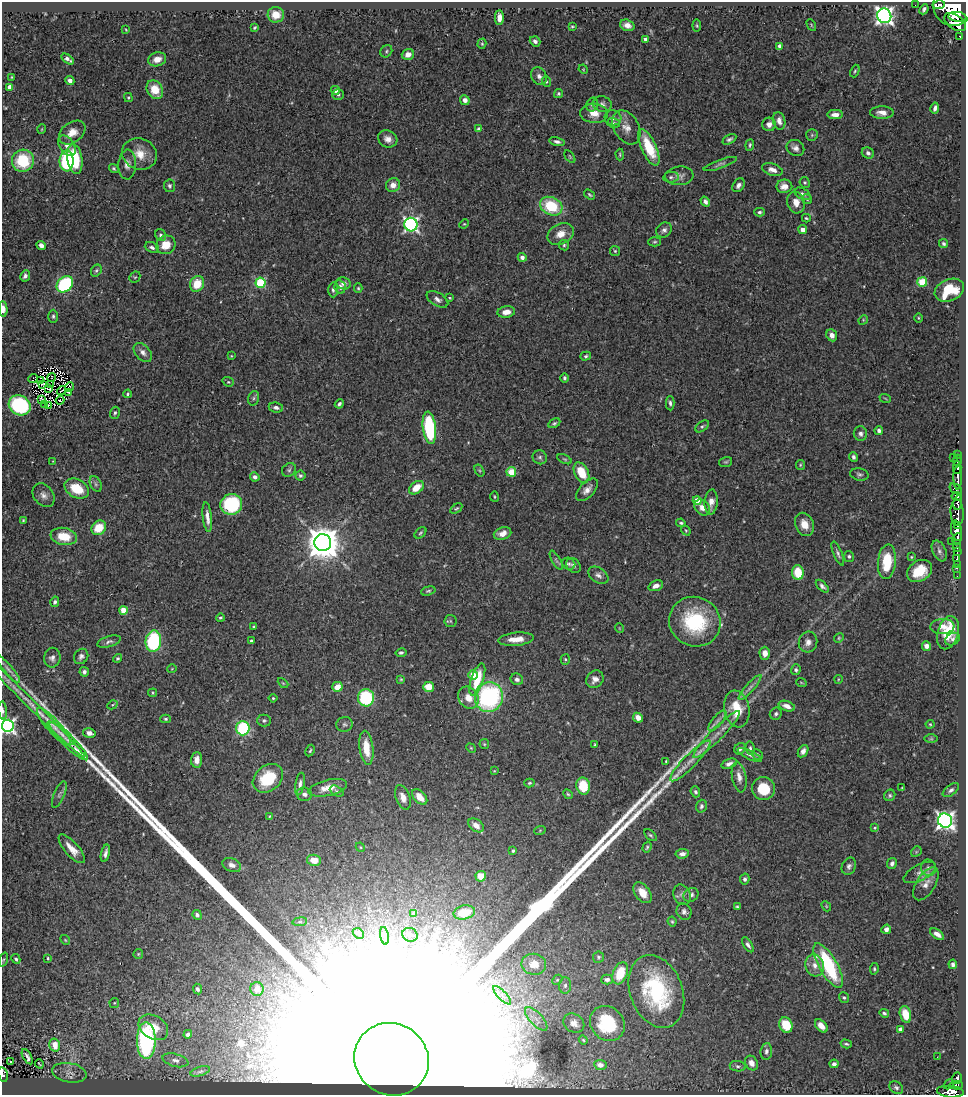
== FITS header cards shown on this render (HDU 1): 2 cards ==
NAXIS1  =                  964
NAXIS2  =                 1093

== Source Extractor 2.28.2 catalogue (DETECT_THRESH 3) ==
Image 964 x 1093 px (HDU 1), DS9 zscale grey, 1 PNG px = 1 image px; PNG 968 x 1097 px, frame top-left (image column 1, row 1093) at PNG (2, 2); each listed source drawn as its Kron ellipse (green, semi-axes under 4 px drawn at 4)
Background 0.724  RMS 0.027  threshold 0.0804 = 3 sigma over >= 5 px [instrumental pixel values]
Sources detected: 409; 3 with non-positive FLUX_AUTO (blend fragments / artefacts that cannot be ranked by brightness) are neither listed nor drawn; the other 406 listed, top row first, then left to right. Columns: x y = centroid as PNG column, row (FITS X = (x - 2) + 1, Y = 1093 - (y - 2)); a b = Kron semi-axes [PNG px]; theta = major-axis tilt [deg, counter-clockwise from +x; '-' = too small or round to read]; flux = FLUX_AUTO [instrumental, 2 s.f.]
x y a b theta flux
915 5 2 2 - 5.6e+00
939 5 6 3 11 2.7e+02
952 6 20 18 -50 3.6e+03
924 9 5 3 - 4.2e+00
276 15 8 8 - 3.0e+01
884 16 7 7 - 8.5e+02
957 17 9 5 -5 9.3e+02
499 18 7 4 -90 1.4e+01
955 22 12 7 -34 2.0e+03
627 25 7 5 -18 9.9e+00
811 25 6 4 -61 2.1e+00
697 26 6 4 -82 2.4e+00
255 27 4 3 - 2.2e+00
572 27 3 3 - 2.2e+00
126 30 4 3 - 1.5e+00
960 36 3 3 - 6.2e+01
646 39 4 3 - 7.1e+00
535 41 5 4 - 6.1e+00
482 44 5 4 - 2.3e+00
780 46 4 4 - 9.4e+00
386 51 6 5 - 3.3e+00
408 54 6 5 - 1.2e+01
68 59 7 3 -35 6.1e+00
157 59 9 7 16 1.7e+01
583 69 5 4 - 1.6e+00
855 71 6 4 68 2.6e+00
539 76 9 7 -61 8.5e+00
12 77 3 2 - 1.2e+00
70 81 5 4 - 8.1e+00
546 82 5 4 - 2.7e+00
10 87 4 4 - 1.9e+01
155 90 10 7 -60 3.5e+01
335 90 5 4 - 9.5e+00
338 94 6 5 - 3.5e+00
558 94 5 4 - 3.2e+00
128 98 4 4 - 2.5e+00
465 100 5 4 - 9.1e+00
602 104 9 7 -16 6.3e+00
592 105 7 5 74 4.4e+00
935 108 5 3 - 5.6e+00
594 113 14 9 -4 2.0e+01
882 113 12 6 -1 1.3e+01
835 115 8 4 0 1.0e+01
613 118 8 7 - 7.4e+00
779 121 9 6 -76 1.0e+01
614 123 6 5 - 3.2e+00
769 124 7 6 - 1.0e+01
626 127 18 12 -60 2.1e+01
42 129 5 3 - 1.4e+00
478 129 4 3 - 3.0e+00
72 133 14 10 36 2.1e+01
812 135 6 5 - 3.1e+00
388 139 10 8 -25 1.2e+01
729 139 7 4 29 4.4e+00
557 141 8 4 -11 5.5e+00
750 145 6 3 84 3.0e+00
67 146 11 7 -55 1.2e+01
649 147 20 7 -65 7.0e+01
795 148 9 7 -32 8.3e+00
868 153 6 5 - 5.2e+00
139 154 18 15 -22 3.1e+01
620 154 6 4 -88 2.2e+00
570 157 7 3 -55 2.1e+00
75 159 15 7 -81 8.8e+01
23 161 11 11 - 8.3e+01
67 161 10 7 88 1.2e+02
127 164 15 9 87 1.2e+01
720 164 17 4 19 5.6e+00
114 168 5 4 - 2.9e+00
772 170 10 6 -18 1.2e+01
679 176 14 9 4 1.1e+01
671 177 7 5 9 3.7e+00
805 182 5 5 - 2.8e+00
393 185 7 7 - 1.4e+01
738 185 7 5 54 6.6e+00
169 186 6 5 - 3.8e+00
784 186 8 6 10 1.4e+01
803 194 9 5 -28 5.1e+00
590 195 6 3 -35 2.4e+00
807 199 5 4 - 2.6e+00
705 202 5 4 - 6.3e+00
796 202 11 8 -75 1.6e+01
551 206 12 9 -26 8.4e+01
759 212 5 4 - 3.2e+00
806 218 4 3 - 2.2e+00
464 224 5 3 - 1.6e+00
411 225 7 6 - 4.9e+02
664 230 8 7 - 6.7e+00
803 230 4 4 - 1.3e+01
561 234 14 10 26 2.1e+01
161 235 6 5 - 4.8e+00
655 242 6 4 3 2.7e+00
943 244 5 4 - 3.9e+00
41 245 5 4 - 7.8e+00
166 245 10 9 - 2.7e+01
564 245 5 5 - 3.1e+00
152 247 7 5 -22 5.3e+00
615 251 5 5 - 2.6e+00
522 257 4 4 - 6.8e+00
96 271 6 5 - 3.3e+00
25 276 6 4 62 6.8e+00
135 277 6 5 - 2.5e+00
922 282 5 5 - 7.1e+01
260 283 5 5 - 1.2e+02
343 283 7 6 - 6.7e+00
65 284 9 7 45 1.8e+02
197 284 8 7 - 3.9e+01
340 287 6 5 - 8.3e+00
358 288 5 4 - 2.3e+00
333 290 7 5 -89 4.5e+00
949 290 15 10 22 8.2e+01
450 298 4 3 - 1.5e+00
437 299 12 6 -29 8.5e+00
3 309 8 4 -87 1.0e+01
506 312 9 5 8 1.6e+01
53 316 6 4 -90 3.7e+00
918 318 5 3 - 1.7e+00
863 320 5 4 - 1.9e+00
832 335 6 5 - 1.2e+01
143 352 11 7 -48 1.0e+01
231 356 2 2 - 1.3e+00
586 356 5 4 - 3.1e+00
52 377 4 2 - 1.3e+00
564 378 4 4 - 3.7e+00
33 379 5 2 - 1.3e+00
41 380 2 2 - 1.7e+00
228 382 6 4 -20 2.5e+00
42 384 3 2 - 3.6e-01
51 385 4 2 - 2.4e+00
69 387 5 2 - 2.1e+00
48 389 4 2 - 2.2e+00
62 391 5 2 - 2.2e-01
69 392 3 2 - 1.8e+00
127 394 4 4 - 2.7e+00
254 398 7 5 74 3.8e+00
885 398 6 3 -20 1.8e+00
42 399 3 2 - 2.0e+00
60 400 4 2 - 6.9e-01
670 403 7 4 -88 4.2e+00
45 404 3 2 - 7.7e-01
339 404 4 3 - 3.7e+00
20 405 11 9 -27 1.8e+02
49 405 3 2 - 2.4e+00
276 408 7 5 -9 6.2e+00
115 413 6 4 72 3.5e+00
554 423 6 4 30 3.1e+00
702 426 8 4 36 3.6e+00
429 428 16 6 -82 1.7e+02
879 431 4 4 - 5.6e+00
860 434 7 6 - 6.1e+00
958 454 3 3 - 9.2e+01
540 457 7 7 - 4.5e+00
853 457 5 4 - 4.5e+00
954 457 3 2 - 5.7e+01
565 459 8 4 -26 2.6e+00
958 460 6 3 87 2.5e+02
53 461 3 3 - 1.3e+00
726 462 6 5 - 2.9e+00
800 465 5 4 - 2.2e+00
957 467 6 3 -88 2.3e+02
289 470 7 6 - 3.9e+00
479 470 6 4 -58 2.4e+00
511 472 5 5 - 3.9e+01
582 473 11 7 -63 4.8e+01
859 474 9 6 -12 4.7e+00
300 476 5 5 - 3.8e+00
255 477 5 4 - 7.0e+00
958 477 12 4 89 7.1e+02
96 484 8 5 -62 4.8e+00
77 488 13 9 -28 5.1e+01
416 488 8 5 38 3.0e+01
956 489 7 4 -34 1.3e+02
587 490 14 7 46 1.2e+01
43 495 13 9 -52 1.1e+01
956 496 5 3 - 1.2e+02
494 497 5 3 - 1.8e+00
697 501 4 4 - 2.7e+01
711 502 12 6 85 1.4e+01
958 502 7 4 80 2.5e+02
231 504 11 10 - 1.4e+02
456 508 7 3 33 2.7e+00
702 508 9 7 -50 1.3e+01
957 512 13 6 -86 4.5e+02
207 517 15 4 -83 1.2e+01
23 520 4 3 - 2.1e+00
681 523 4 3 - 2.8e+00
804 524 12 9 -67 2.2e+01
957 525 4 3 - 2.6e+02
99 528 8 6 46 4.0e+01
686 530 5 4 - 2.2e+00
957 531 10 5 -78 8.4e+02
420 533 7 4 41 3.0e+00
503 533 9 6 21 1.5e+01
64 536 13 8 -10 4.1e+01
957 539 6 3 63 3.8e+02
951 541 2 2 - 6.7e+00
323 543 8 8 - 4.4e+03
957 547 4 3 - 1.6e+02
939 551 11 6 -66 6.6e+00
957 551 3 2 - 1.8e+02
838 553 13 4 -67 5.2e+00
849 556 5 5 - 3.4e+00
911 557 3 3 - 1.6e+00
957 558 4 3 - 9.3e+01
556 560 11 3 -60 3.7e+00
887 562 17 9 85 5.7e+01
569 564 7 5 -33 4.1e+00
957 564 3 2 - 1.7e+01
573 565 8 6 -51 6.0e+00
957 568 3 2 - 5.7e+01
920 571 13 10 34 3.8e+01
798 573 7 5 -86 4.9e+01
598 575 11 7 -34 8.1e+00
957 576 2 2 - 9.1e+00
656 586 7 5 22 1.0e+01
822 586 8 4 -45 5.4e+00
428 591 7 4 15 3.0e+00
55 602 5 4 - 4.8e+00
123 610 4 4 - 3.6e+01
220 618 4 3 - 2.8e+00
450 621 6 6 - 3.1e+00
695 622 26 24 -30 1.4e+02
942 626 12 7 4 1.3e+01
254 627 3 3 - 2.9e+00
619 628 5 3 - 1.3e+00
948 633 17 10 74 5.1e+01
839 638 5 4 - 2.3e+00
516 639 18 6 5 2.3e+01
953 639 8 5 29 5.6e+00
153 641 11 8 83 1.6e+02
251 641 3 3 - 2.6e+00
109 642 12 5 16 5.5e+00
808 642 10 9 - 1.1e+01
926 646 4 4 - 9.0e+00
401 653 5 4 - 3.7e+00
765 653 6 5 - 1.3e+01
81 656 8 7 - 6.1e+00
52 658 10 8 82 9.1e+00
118 658 5 4 - 3.2e+00
565 659 5 4 - 2.6e+00
8 669 18 4 -50 7.7e+00
172 669 4 3 - 1.2e+00
796 670 5 5 - 4.1e+00
84 672 5 4 - 5.2e+00
473 675 5 4 - 3.9e+01
401 679 3 3 - 1.8e+00
517 679 6 5 - 5.8e+00
595 679 9 8 - 1.2e+01
838 679 4 3 - 1.4e+00
477 680 17 6 71 4.5e+01
801 682 5 3 - 1.7e+00
283 683 6 3 -44 2.0e+00
337 687 5 5 - 2.1e+01
429 687 5 5 - 3.0e+01
750 687 16 4 48 8.4e+00
153 693 4 4 - 2.0e+00
489 697 15 14 - 2.8e+02
273 698 4 4 - 2.5e+00
366 698 8 8 - 1.2e+02
468 698 12 9 -53 2.1e+01
30 703 77 4 -45 3.2e+01
112 705 5 3 - 1.9e+00
787 706 8 5 -18 1.2e+01
737 709 18 12 -79 5.1e+01
3 710 9 4 -84 5.6e+00
776 714 6 5 - 4.1e+00
638 718 5 4 - 1.3e+01
166 719 5 4 - 2.9e+00
264 721 7 6 - 4.6e+00
717 721 12 5 50 7.6e+00
344 724 8 7 - 5.3e+00
930 724 4 4 - 2.0e+00
8 726 6 6 - 5.2e+02
54 727 24 6 -48 2.4e+01
243 728 7 6 - 1.7e+02
61 733 17 5 -38 9.7e+00
89 733 6 4 -15 1.1e+01
716 735 32 6 45 2.5e+01
931 739 6 4 0 2.4e+00
69 741 26 6 -44 1.4e+01
484 744 5 4 - 2.2e+00
595 744 4 3 - 2.0e+00
366 748 17 7 -83 4.1e+01
471 748 5 4 - 2.1e+00
750 748 7 4 -80 3.5e+00
740 749 6 5 - 5.0e+00
310 751 6 4 62 2.2e+00
803 751 7 4 57 8.5e+00
750 755 13 4 -26 5.4e+00
757 755 5 5 - 3.4e+00
197 760 8 5 87 1.5e+01
666 761 4 3 - 2.1e+00
690 761 28 6 45 2.4e+01
729 764 8 4 19 7.6e+00
494 771 4 2 - 1.3e+00
739 777 15 7 -79 1.4e+01
268 778 16 12 40 7.2e+01
529 783 5 4 - 2.6e+00
300 784 11 4 80 7.4e+00
583 786 8 7 - 5.3e+01
902 787 3 2 - 1.1e+00
328 788 19 8 13 2.2e+01
763 789 11 11 - 5.0e+01
951 790 9 5 37 5.7e+00
337 791 7 4 -28 3.8e+00
695 792 5 4 - 4.2e+00
304 794 7 6 - 6.6e+00
568 794 5 4 - 2.3e+00
59 795 14 5 68 5.4e+00
890 795 6 5 - 3.2e+00
403 797 13 7 -70 1.2e+01
420 797 9 5 -48 2.0e+01
701 806 6 5 - 4.8e+00
270 816 4 3 - 1.6e+00
945 820 7 7 - 8.4e+02
476 825 8 6 -38 1.4e+01
875 828 4 3 - 1.8e+00
540 830 6 3 20 1.9e+00
651 835 7 4 -43 3.1e+00
360 847 5 3 - 1.8e+00
647 847 6 4 71 2.7e+00
72 849 18 7 -48 2.3e+01
513 851 3 3 - 2.3e+00
916 852 6 4 47 2.4e+00
105 853 9 4 76 6.8e+00
682 854 7 4 6 8.4e+00
314 860 7 5 -10 2.1e+01
892 863 6 5 - 5.7e+00
232 865 9 6 -24 9.0e+00
849 866 9 7 65 6.3e+00
928 868 8 7 - 6.4e+00
920 872 18 7 27 1.2e+01
481 876 5 5 - 2.4e+01
745 879 5 4 - 4.6e+00
926 884 18 9 58 1.8e+01
642 893 12 7 -54 2.3e+01
682 895 11 8 -63 8.7e+00
691 895 8 6 36 7.5e+00
826 906 5 4 - 2.0e+00
737 907 4 3 - 2.7e+00
464 912 11 7 14 4.5e+01
684 912 8 7 - 6.6e+00
414 913 4 3 - 2.6e+00
197 915 5 4 - 4.8e+00
300 922 7 4 8 2.4e+00
672 922 5 3 - 2.2e+00
886 929 5 4 - 8.3e+00
358 933 6 4 -43 3.0e+00
937 934 8 4 -36 9.5e+00
410 935 8 6 -21 6.5e+00
384 936 9 4 -81 4.8e+00
65 940 5 4 - 2.2e+00
748 945 8 4 -57 5.9e+00
138 954 5 4 - 2.2e+00
598 957 6 5 - 3.1e+00
48 958 4 4 - 2.7e+00
16 959 5 4 - 3.8e+00
3 960 7 3 71 2.1e+00
534 964 12 10 -9 2.4e+01
953 964 5 4 - 4.9e+00
815 965 11 9 -74 1.5e+01
828 965 25 9 -61 1.6e+02
874 969 6 4 83 2.6e+00
620 973 11 7 69 5.2e+01
557 980 6 4 42 2.8e+00
607 980 6 5 - 6.5e+00
565 985 8 6 86 5.8e+00
197 989 5 4 - 4.3e+00
257 989 7 6 - 1.2e+01
656 991 37 26 -69 1.9e+02
502 995 12 4 -46 8.8e+00
844 998 5 4 - 3.1e+00
114 1003 5 4 - 2.2e+00
884 1013 5 3 - 3.2e+00
905 1014 8 5 -74 3.4e+01
536 1019 15 6 -47 1.5e+01
574 1023 11 9 -34 1.3e+01
607 1024 19 16 -47 8.9e+01
786 1025 8 6 -68 4.9e+01
821 1026 8 5 -48 1.3e+01
153 1027 16 11 -33 3.8e+01
900 1029 4 4 - 7.3e+00
188 1034 4 4 - 9.0e+00
146 1040 18 9 -90 3.6e+02
583 1040 4 4 - 2.1e+00
846 1044 6 3 -15 3.0e+00
55 1045 6 5 - 2.8e+01
766 1051 8 5 83 5.7e+00
27 1057 8 4 -60 7.2e+00
937 1057 2 2 - 8.2e-01
392 1059 38 35 -34 1.5e+06
175 1060 13 6 -15 8.3e+00
10 1061 4 3 - 2.6e+00
751 1063 8 6 -61 1.3e+01
39 1064 4 2 - 1.5e+00
834 1064 4 4 - 5.3e+00
600 1065 6 5 - 7.9e+00
738 1066 8 5 -8 4.1e+00
200 1071 10 4 18 4.6e+00
69 1073 17 9 -10 1.4e+01
3 1074 7 5 -76 9.0e+01
957 1078 5 4 - 1.9e+02
949 1084 5 2 - 2.5e+01
957 1085 6 4 0 1.1e+02
896 1088 7 5 -34 4.8e+00
950 1092 13 5 -5 4.7e+02
At the frame edge (FLAGS 8, measured only in part): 5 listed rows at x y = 3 309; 3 710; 8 726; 3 1074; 950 1092
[3 non-positive-flux detections neither listed nor drawn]